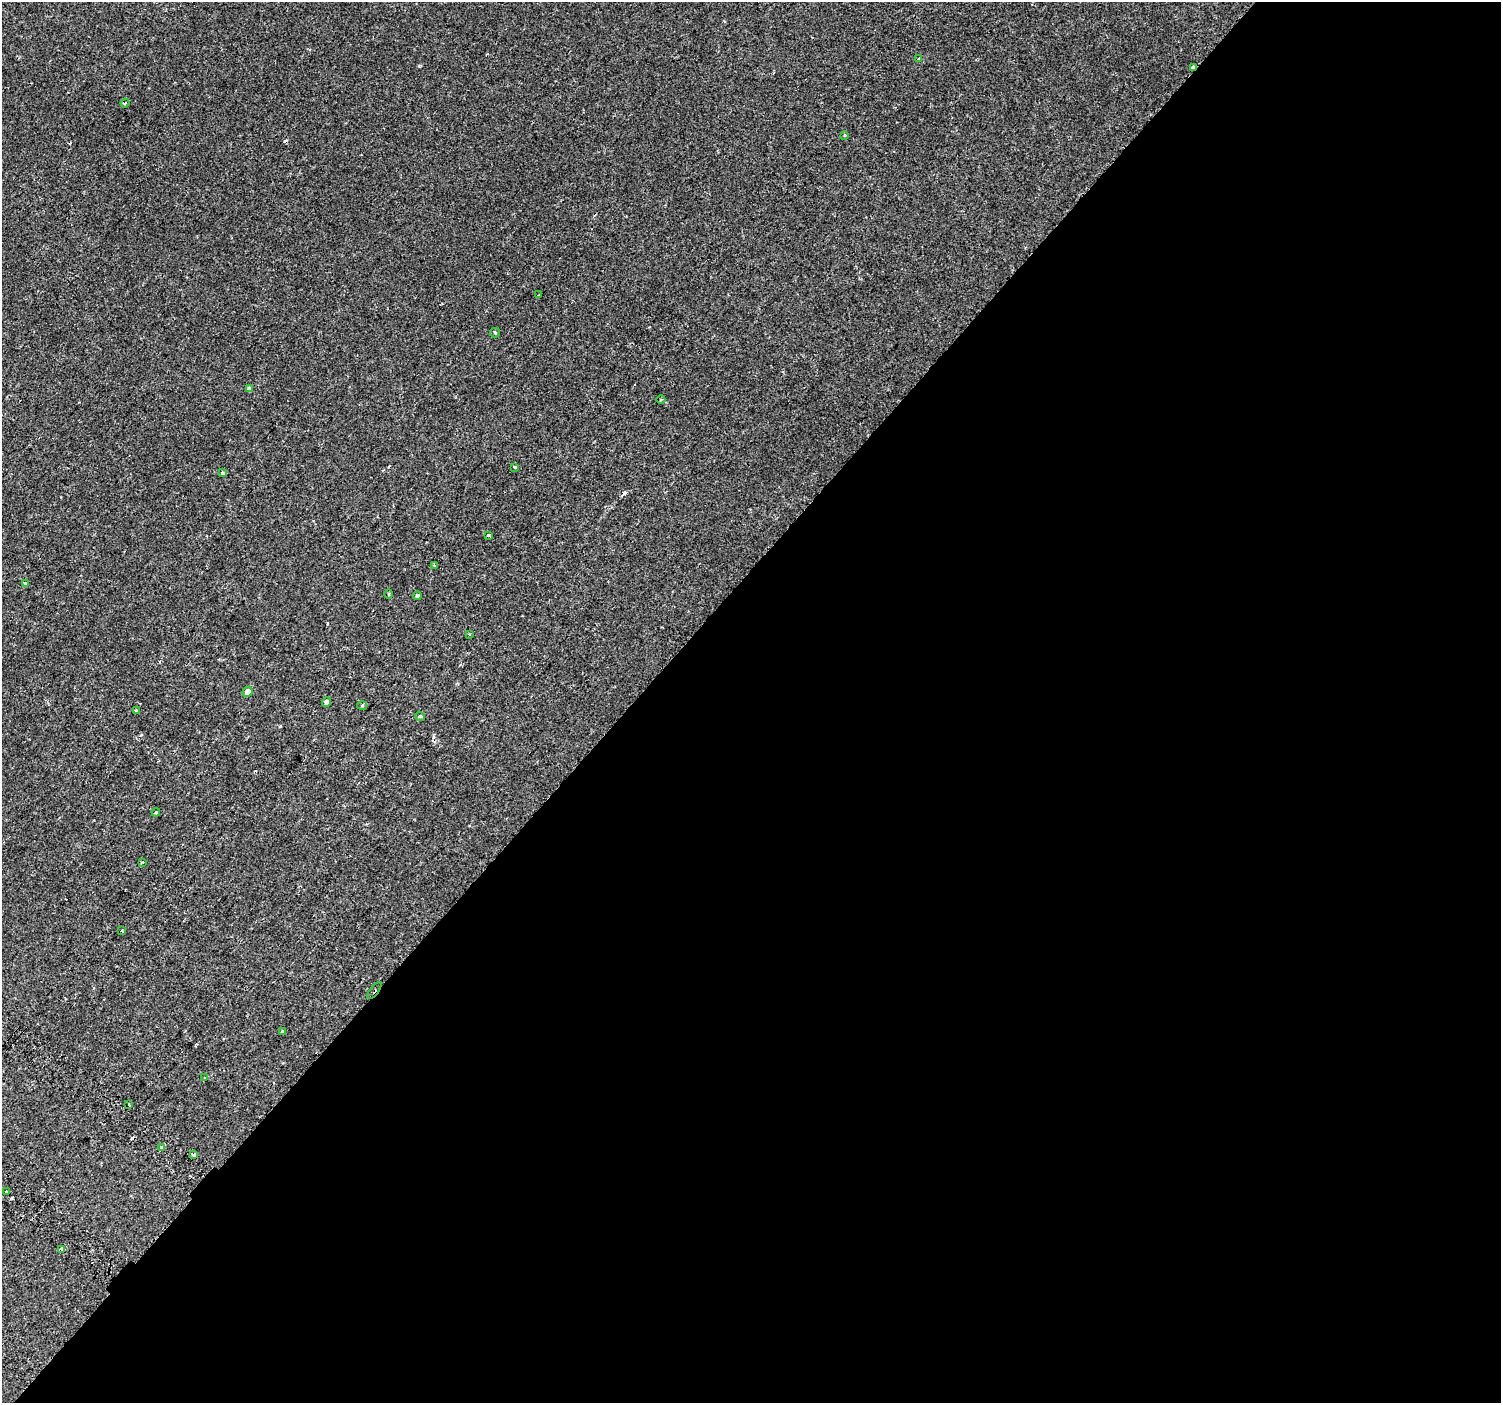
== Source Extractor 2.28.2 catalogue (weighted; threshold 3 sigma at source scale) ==
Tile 12 of 4 x 4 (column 4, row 3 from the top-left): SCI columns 4586-6084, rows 1742-3142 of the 6168 x 6217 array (HDU 1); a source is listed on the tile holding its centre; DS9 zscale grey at full resolution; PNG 1503 x 1405 px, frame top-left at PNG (2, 2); each listed source drawn as its Kron ellipse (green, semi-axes under 4 px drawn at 4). Shown black and unused: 58% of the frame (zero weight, under 2 of 3 exposures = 6% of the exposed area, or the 3 px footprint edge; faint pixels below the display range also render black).
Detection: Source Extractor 2.28.2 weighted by HDU 2 'WHT'; one run over the whole footprint, this tile lists its part. Background 0.059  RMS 0.0044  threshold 0.0199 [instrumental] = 3 sigma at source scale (4.5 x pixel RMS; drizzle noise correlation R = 1.50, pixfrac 1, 0.0396/0.0396 arcsec/px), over >= 5 px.
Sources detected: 36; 4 cosmic-ray / hot-pixel residue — neither listed nor drawn; the other 32 listed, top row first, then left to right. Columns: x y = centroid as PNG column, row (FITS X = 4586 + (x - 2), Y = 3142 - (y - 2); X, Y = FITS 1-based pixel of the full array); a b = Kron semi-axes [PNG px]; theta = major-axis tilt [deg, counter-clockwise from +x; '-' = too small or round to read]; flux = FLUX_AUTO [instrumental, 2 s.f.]
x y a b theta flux
918 58 3 2 - 0.54
1193 67 3 3 - 13
125 103 4 3 - 0.38
845 135 4 4 - 0.53
538 295 4 2 - 0.33
495 333 5 4 - 0.44
249 389 4 4 - 1.3
661 400 4 3 - 0.4
515 467 3 3 - 1.5
223 473 4 4 - 0.6
489 535 4 3 - 0.57
435 566 3 3 - 3.5
25 583 3 3 - 1.2
389 594 5 3 - 0.36
417 596 4 4 - 0.97
469 634 4 3 - 0.51
248 692 5 5 - 2
327 702 5 4 - 1.3
362 705 5 3 - 0.47
136 710 3 3 - 0.98
420 716 5 4 - 0.56
156 812 4 3 - 0.32
142 862 4 3 - 0.43
122 930 3 3 - 0.64
374 991 10 3 51 1.7
283 1032 4 3 - 2.2
205 1078 3 3 - 0.71
129 1104 3 2 - 0.59
161 1148 3 3 - 3.6
193 1155 4 3 - 1.7
6 1191 3 2 - 0.38
62 1249 3 3 - 3.4
Overlapping masked pixels (flux is a lower limit): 2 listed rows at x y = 1193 67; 374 991